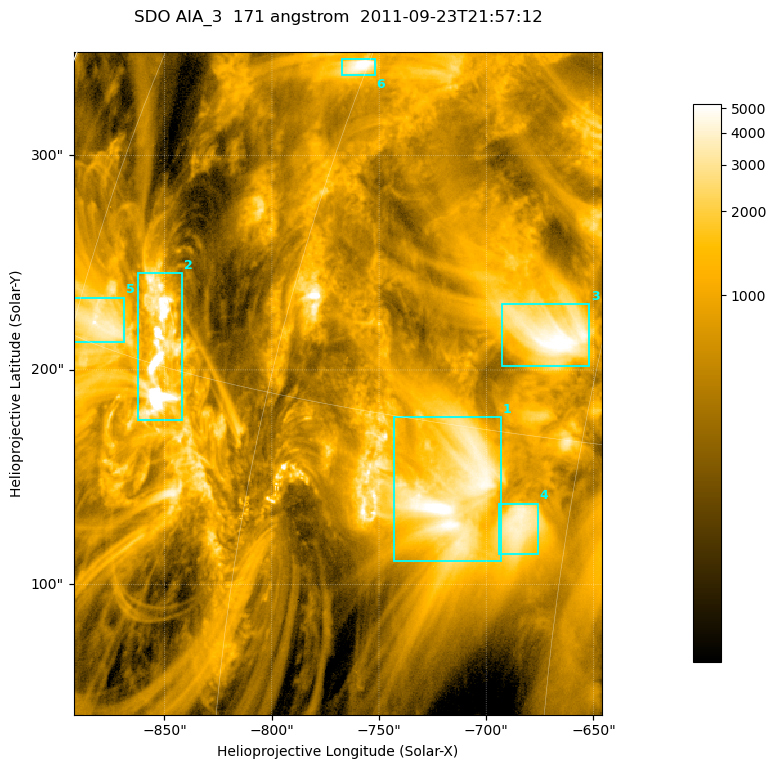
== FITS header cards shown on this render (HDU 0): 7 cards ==
TELESCOP= 'SDO     '           /
INSTRUME= 'AIA_3   '           /
WAVELNTH=                  171 /
WAVEUNIT= 'angstrom'           /
DATE-OBS= '2011-09-23T21:57:12.34' /
CTYPE1  = 'HPLN-TAN'           /
CTYPE2  = 'HPLT-TAN'           /

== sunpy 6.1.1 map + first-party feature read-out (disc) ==
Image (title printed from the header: SDO AIA_3  171 angstrom  2011-09-23T21:57:12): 411 x 515 px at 0.599 arcsec/px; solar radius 957 arcsec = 1596 px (partial field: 2.6% of the solar disc is inside the frame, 100% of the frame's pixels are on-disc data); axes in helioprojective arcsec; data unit not stated in the header (colour bar unlabelled)
Pointing: header CRPIX1/2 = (2051.64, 2049.57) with CRVAL1/2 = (0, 0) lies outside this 411 x 515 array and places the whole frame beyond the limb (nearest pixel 1.41 R_sun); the SolarSoft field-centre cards XCEN/YCEN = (-769.2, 193.7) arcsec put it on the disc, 1312 arcsec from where CRPIX/CRVAL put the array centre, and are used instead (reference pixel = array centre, CRVAL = XCEN/YCEN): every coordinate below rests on XCEN/YCEN
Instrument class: DISC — disc imager (sunpy class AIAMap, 171 A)
Bright regions (active regions / flare kernels): reference = the on-disc median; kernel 3 px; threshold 5 sigma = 2016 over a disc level ~649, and >= 1.15x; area >= 211 px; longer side >= 5 px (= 3 arcsec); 6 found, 6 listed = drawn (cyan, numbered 1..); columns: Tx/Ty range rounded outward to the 2 arcsec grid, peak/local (2 s.f.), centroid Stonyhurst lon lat
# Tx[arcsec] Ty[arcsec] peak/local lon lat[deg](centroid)
1 -744..-692 110..178 9.3 -50 +13
2 -864..-842 176..246 25 -67 +15
3 -694..-652 202..232 8.5 -47 +18
4 -694..-676 114..138 6.4 -47 +12
5 -894..-868 212..234 6.9 -72 +16
6 -768..-752 336..346 9.4 -61 +24